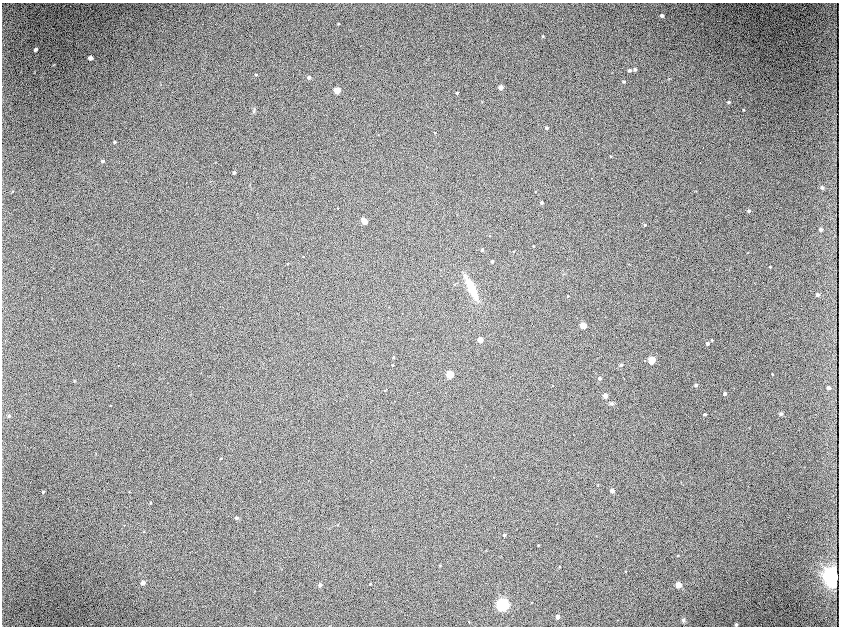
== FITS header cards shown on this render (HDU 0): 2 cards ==
NAXIS1  =                 1674 / length of data axis 1
NAXIS2  =                 1248 / length of data axis 2

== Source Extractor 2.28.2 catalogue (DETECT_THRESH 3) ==
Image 1674 x 1248 px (HDU 0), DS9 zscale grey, zoomed out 1/2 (1 PNG px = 2 x 2 image px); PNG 841 x 628 px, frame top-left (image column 2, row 1247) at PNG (2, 3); no overlay
Background 51.2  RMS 4.6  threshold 13.7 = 3 sigma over >= 5 px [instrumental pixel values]
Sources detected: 100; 6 cannot appear on this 1/2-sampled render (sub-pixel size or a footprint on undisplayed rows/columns) and are not listed; the other 94 listed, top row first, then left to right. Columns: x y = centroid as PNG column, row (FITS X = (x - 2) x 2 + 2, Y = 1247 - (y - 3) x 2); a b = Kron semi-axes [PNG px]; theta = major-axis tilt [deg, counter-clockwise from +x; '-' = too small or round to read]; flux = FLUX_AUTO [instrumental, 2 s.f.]
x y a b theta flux
662 15 4 3 - 2800
338 24 4 3 - 900
543 36 3 3 - 1100
35 49 4 3 - 1900
90 58 4 3 - 3500
635 69 4 3 - 1700
629 70 4 4 - 2200
256 75 3 3 - 800
309 77 4 4 - 2500
669 79 3 2 - 510
624 81 3 3 - 1500
501 87 4 4 - 4600
337 90 5 5 - 9700
457 93 3 3 - 1000
729 102 3 3 - 1500
254 110 8 4 67 1500
743 110 3 2 - 800
546 128 4 4 - 1900
435 133 3 3 - 760
114 142 3 3 - 990
610 156 3 2 - 710
103 161 4 3 - 1700
234 172 3 3 - 1800
592 178 3 1 - 300
822 187 4 4 - 1800
12 191 4 3 - 750
535 191 3 3 - 710
541 203 4 3 - 1900
338 208 3 2 - 310
749 211 4 4 - 1700
364 221 6 4 -52 7300
645 225 3 3 - 980
820 229 4 4 - 2600
490 235 3 2 - 440
533 246 3 3 - 850
482 249 3 3 - 1600
514 252 4 3 - 610
747 253 3 2 - 430
492 261 3 3 - 1700
288 264 3 2 - 450
770 267 4 3 - 980
471 288 29 7 -63 24000
817 295 3 3 - 2300
568 296 3 2 - 630
583 325 5 5 - 8700
480 340 4 4 - 6100
712 340 4 4 - 1100
707 343 4 4 - 2000
393 357 3 2 - 1000
652 360 6 5 - 11000
393 365 3 2 - 760
621 365 4 4 - 1300
450 374 6 5 - 12000
772 374 2 2 - 650
600 378 3 3 - 2000
74 380 4 3 - 610
553 385 3 2 - 440
696 385 3 3 - 1800
829 388 4 4 - 2500
385 390 3 2 - 560
725 393 3 3 - 2400
605 395 4 4 - 4300
611 404 7 4 -6 1900
704 414 4 3 - 1500
781 414 5 4 - 1400
9 416 5 4 - 1700
221 458 3 3 - 840
612 491 4 4 - 3700
43 492 3 2 - 1000
129 492 3 3 - 560
150 503 5 3 - 920
237 518 4 3 - 1700
337 525 2 2 - 520
124 526 3 3 - 530
144 532 4 3 - 760
504 535 3 3 - 1500
538 545 3 3 - 860
486 550 3 3 - 420
678 555 4 3 - 780
440 565 3 3 - 840
559 566 3 3 - 610
625 571 3 2 - 460
832 577 14 12 -81 76000
143 582 5 4 - 4500
370 584 3 3 - 1100
320 585 4 3 - 2900
678 585 6 5 - 8400
531 602 3 2 - 290
502 605 10 9 - 39000
558 617 4 4 - 3700
618 620 3 2 - 340
683 620 6 5 - 2200
469 622 3 2 - 320
736 624 3 3 - 1200
At the frame edge (FLAGS 8, measured only in part): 1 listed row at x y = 736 624
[6 sub-pixel or undisplayed-footprint detections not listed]